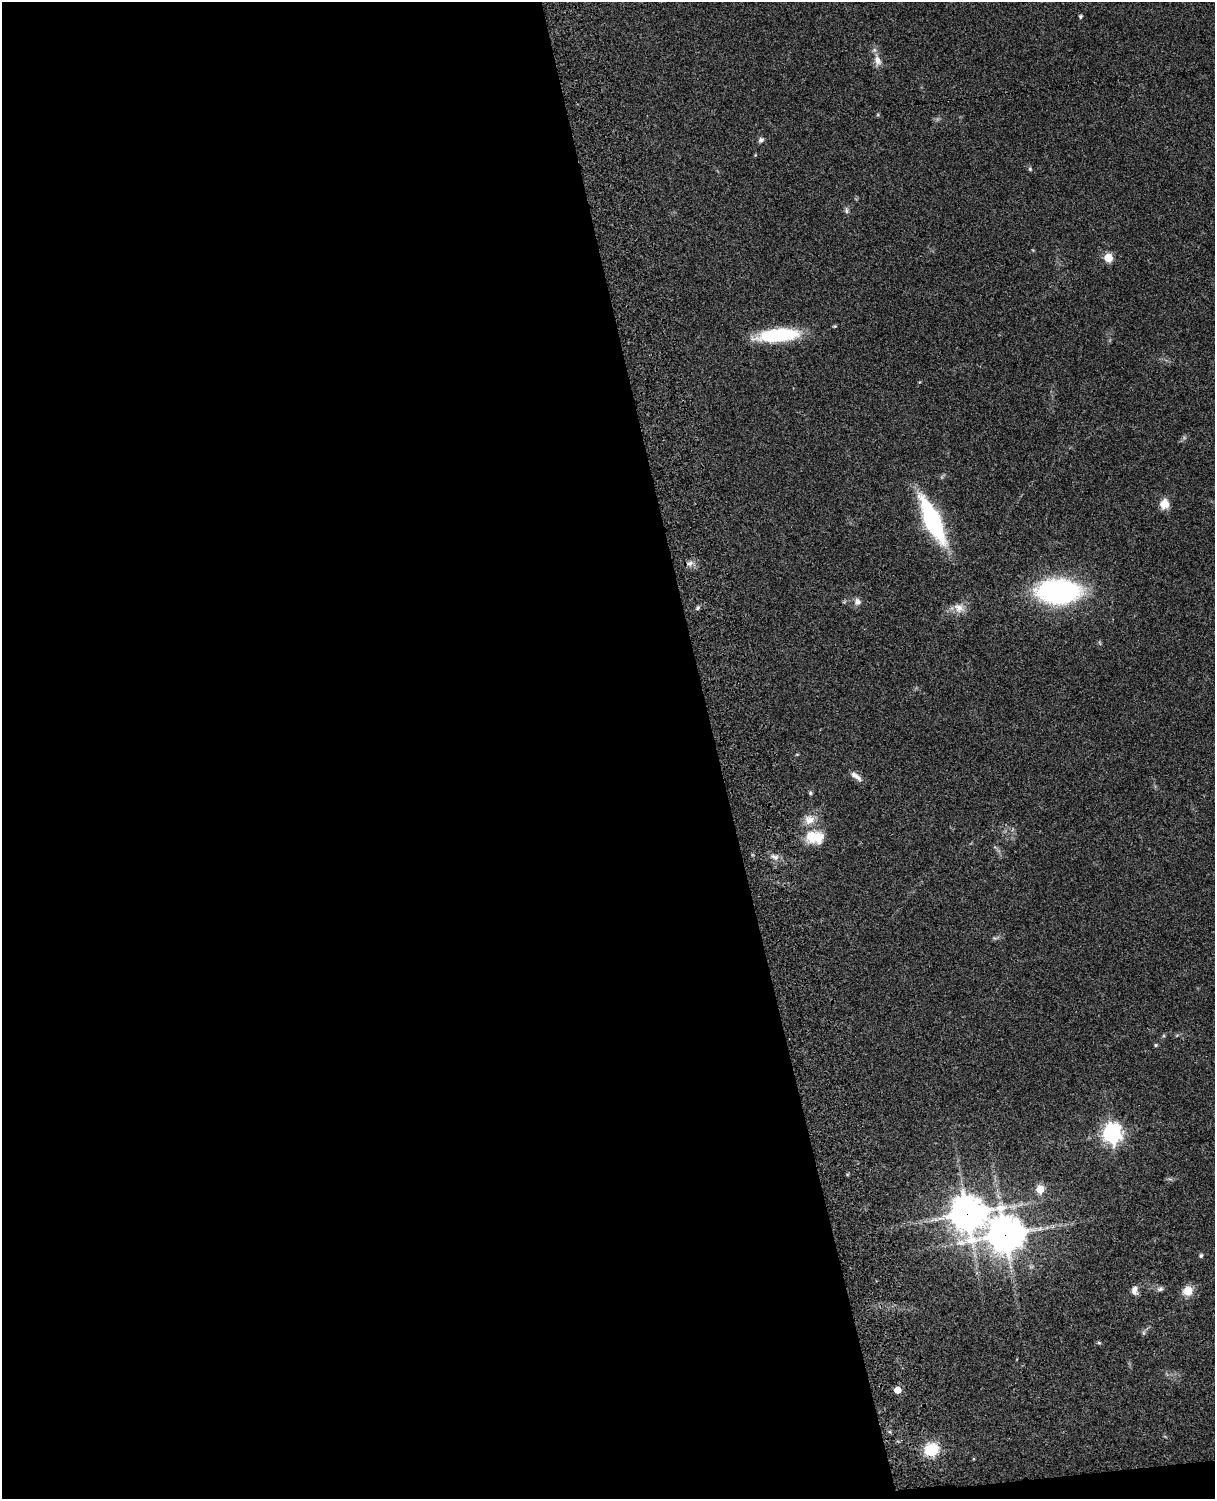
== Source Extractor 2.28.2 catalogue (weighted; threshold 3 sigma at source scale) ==
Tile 9 of 4 x 3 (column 1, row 3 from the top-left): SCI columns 122-1334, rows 278-1774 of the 5091 x 4931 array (HDU 1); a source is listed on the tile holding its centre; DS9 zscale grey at full resolution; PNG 1217 x 1501 px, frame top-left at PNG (2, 2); no overlay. Shown black and unused: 59% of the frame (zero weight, under 3 of 4 exposures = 6% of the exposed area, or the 3 px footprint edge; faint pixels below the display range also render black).
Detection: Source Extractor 2.28.2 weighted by HDU 2 'WHT'; one run over the whole footprint, this tile lists its part. Background 0.0755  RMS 0.0058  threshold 0.026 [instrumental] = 3 sigma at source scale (4.5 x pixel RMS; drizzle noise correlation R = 1.50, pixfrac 1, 0.05/0.05 arcsec/px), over >= 5 px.
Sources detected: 35; all 35 listed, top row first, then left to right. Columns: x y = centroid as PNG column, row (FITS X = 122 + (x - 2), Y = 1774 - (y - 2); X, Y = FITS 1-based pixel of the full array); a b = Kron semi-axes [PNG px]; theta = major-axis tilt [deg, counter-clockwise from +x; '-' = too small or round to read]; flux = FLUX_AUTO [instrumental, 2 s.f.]
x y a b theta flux
1080 16 5 4 - 0.91
877 60 17 9 -77 5.1
761 140 7 6 - 1.5
1030 169 6 5 - 0.89
846 210 8 6 -81 1.5
1108 258 5 5 - 24
778 335 43 12 5 45
1164 504 13 10 85 6.1
933 520 50 14 -65 71
690 563 10 7 27 2.8
1058 591 33 18 0 140
857 602 8 7 - 2.9
698 608 6 5 - 1
959 608 16 12 -29 5.7
797 754 5 3 - 0.51
856 776 17 6 -38 3.4
810 793 6 5 - 0.88
809 820 16 14 28 7.1
814 837 25 17 -1 15
775 857 14 7 -23 3.4
994 938 6 4 -43 0.86
1177 1035 6 4 19 0.71
1156 1045 5 4 - 0.76
1112 1133 8 7 - 280
1040 1189 5 5 - 16
967 1214 14 13 - 980
1005 1235 13 12 - 1100
1201 1256 5 5 - 0.98
1160 1289 9 7 19 1.7
1135 1290 12 8 -86 3.3
1188 1291 10 9 - 9
1099 1343 5 5 - 0.75
897 1390 5 5 - 11
931 1449 13 12 - 19
973 1459 5 3 - 0.47
Overlapping masked pixels (flux is a lower limit): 3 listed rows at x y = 967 1214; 1005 1235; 931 1449